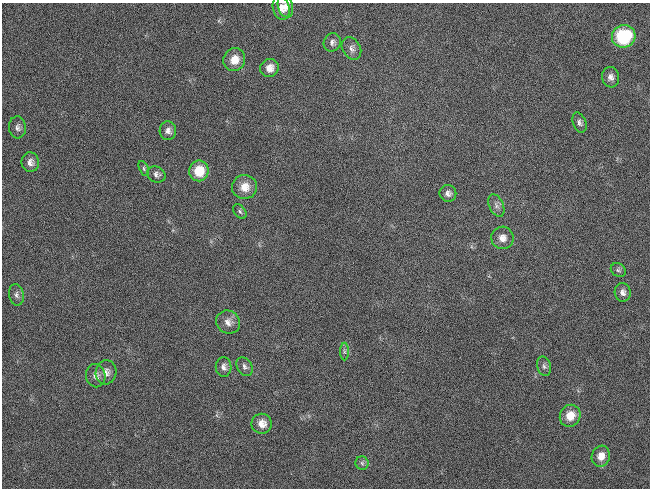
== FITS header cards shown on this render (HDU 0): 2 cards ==
NAXIS1  =                  648 / length of data axis 1
NAXIS2  =                  486 / length of data axis 2

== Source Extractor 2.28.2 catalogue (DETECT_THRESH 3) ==
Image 648 x 486 px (HDU 0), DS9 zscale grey, 1 PNG px = 1 image px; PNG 652 x 490 px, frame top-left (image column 1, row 486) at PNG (2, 3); each listed source drawn as its Kron ellipse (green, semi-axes under 4 px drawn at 4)
Background 119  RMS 26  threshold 78.4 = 3 sigma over >= 5 px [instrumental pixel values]
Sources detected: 34; all 34 listed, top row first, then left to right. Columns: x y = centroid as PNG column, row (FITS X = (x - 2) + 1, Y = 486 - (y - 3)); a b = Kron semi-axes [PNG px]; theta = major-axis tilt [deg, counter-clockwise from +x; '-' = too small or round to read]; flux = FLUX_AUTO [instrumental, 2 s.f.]
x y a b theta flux
285 6 11 7 -74 10000
281 8 12 8 -74 14000
624 36 12 11 - 100000
332 42 9 8 - 7200
351 48 12 9 -59 8800
234 60 11 10 - 23000
269 68 9 9 - 15000
610 77 10 8 -82 9200
579 122 10 6 -69 5800
17 127 11 8 -86 8200
168 131 9 8 - 9300
30 162 10 8 -83 9800
144 169 8 4 -65 3400
199 171 10 10 - 43000
156 174 9 7 -25 7200
245 187 12 12 - 23000
448 193 8 8 - 8000
496 205 12 7 -66 8100
240 211 8 5 -51 3700
502 238 11 11 - 15000
618 270 8 6 -32 4300
623 292 9 8 - 8400
16 295 11 7 -80 7300
228 322 12 11 - 13000
344 352 9 4 -90 3900
544 366 10 6 -74 5600
224 367 10 8 -89 8600
244 367 10 7 -58 6300
106 372 12 10 78 13000
96 376 11 9 -78 11000
570 416 11 10 - 27000
262 424 10 10 - 17000
601 456 10 9 - 17000
362 463 6 6 - 4100